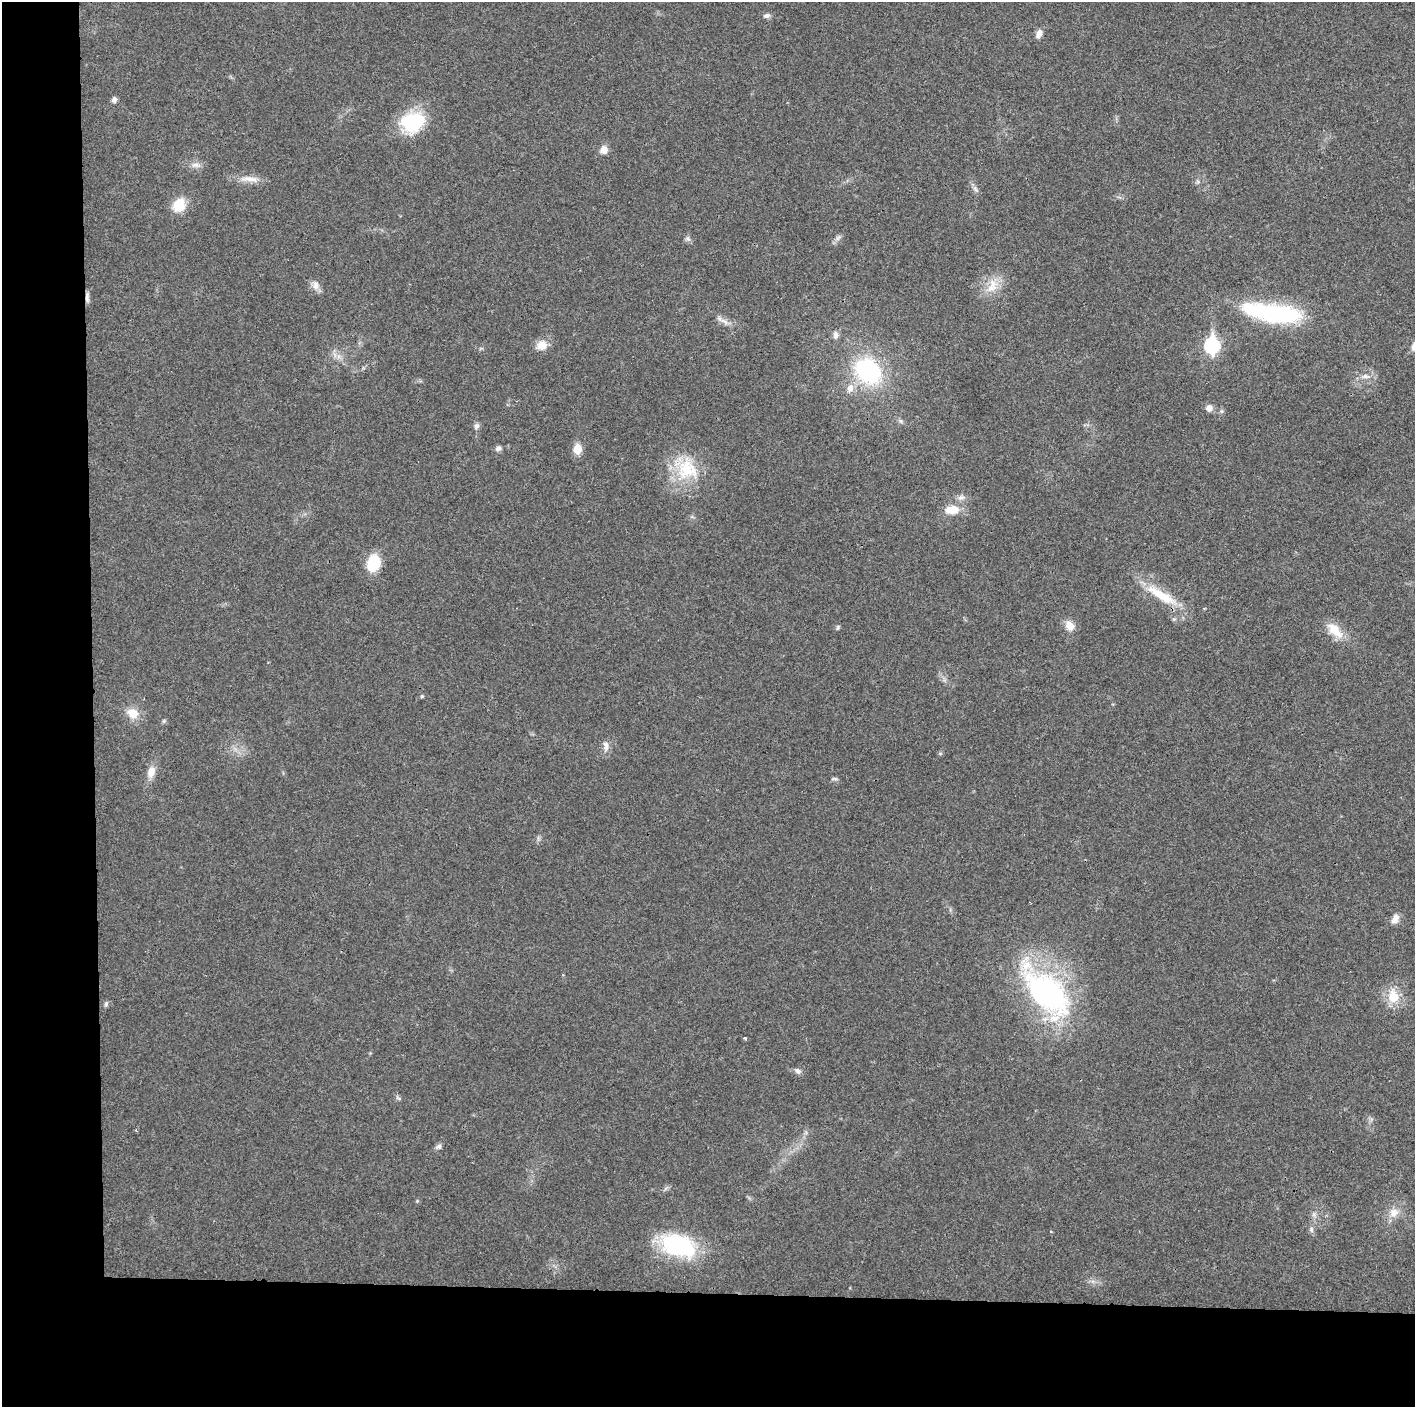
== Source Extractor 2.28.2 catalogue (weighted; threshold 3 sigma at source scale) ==
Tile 7 of 3 x 3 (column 1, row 3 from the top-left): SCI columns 1-1413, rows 6-1410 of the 4241 x 4224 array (HDU 1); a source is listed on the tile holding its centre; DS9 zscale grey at full resolution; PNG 1417 x 1409 px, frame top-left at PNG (2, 2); no overlay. Shown black and unused: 14% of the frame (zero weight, under 3 of 4 exposures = <1% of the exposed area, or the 3 px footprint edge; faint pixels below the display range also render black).
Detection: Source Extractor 2.28.2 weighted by HDU 2 'WHT'; one run over the whole footprint, this tile lists its part. Background 0.0194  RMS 0.0039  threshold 0.0175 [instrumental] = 3 sigma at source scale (4.5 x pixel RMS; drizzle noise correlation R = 1.50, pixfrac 1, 0.05/0.05 arcsec/px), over >= 5 px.
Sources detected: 53; all 53 listed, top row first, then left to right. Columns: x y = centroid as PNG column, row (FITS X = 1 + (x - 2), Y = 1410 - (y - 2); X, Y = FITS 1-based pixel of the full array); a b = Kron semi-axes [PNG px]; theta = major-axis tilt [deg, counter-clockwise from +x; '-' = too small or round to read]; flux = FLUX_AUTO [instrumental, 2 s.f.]
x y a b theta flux
766 16 10 6 12 1.2
1039 34 10 7 68 2.2
114 100 7 6 - 1.3
412 122 26 21 18 23
604 150 10 9 - 2.8
195 165 12 6 5 2
249 179 29 7 -6 4.3
975 189 9 5 -64 1.2
179 205 17 14 56 7.7
838 238 10 5 54 1.2
688 239 9 6 -44 1.1
993 284 16 11 -62 5.4
316 285 13 8 -78 2.4
87 297 13 5 -89 1.5
1272 313 73 20 -8 46
719 318 10 6 -50 1.6
836 335 8 7 - 1.7
542 345 13 11 30 4.5
1212 345 8 7 - 68
868 371 26 21 -41 44
1365 376 14 6 1 2.3
850 388 11 10 - 3
1209 408 8 8 - 2.3
901 421 7 4 -71 0.66
476 426 8 7 - 1.2
498 448 8 6 31 1.3
577 449 10 8 -88 5.3
687 469 33 28 -70 20
961 497 10 6 1 1.6
952 510 17 10 4 6.2
373 563 14 11 75 16
1161 595 47 11 -31 13
1070 626 13 10 -60 3.7
838 628 8 4 89 0.59
1335 630 29 13 -43 7.1
422 696 4 4 - 0.49
132 713 14 12 -40 5.8
164 721 5 5 - 0.62
606 746 16 7 -84 2.2
940 753 6 4 0 0.51
151 772 15 10 75 3.9
834 779 8 4 -9 0.68
1395 919 14 8 58 2.4
1047 993 71 39 -48 81
1393 996 21 15 -84 7.9
106 1004 8 5 64 0.82
745 1038 4 3 - 0.45
798 1071 10 6 -36 1.3
398 1098 8 3 -32 0.62
439 1146 7 7 - 1.1
1394 1213 13 12 - 4.1
1311 1229 8 6 -89 1
678 1246 38 22 -19 39
Overlapping masked pixels (flux is a lower limit): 2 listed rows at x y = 87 297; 1161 595